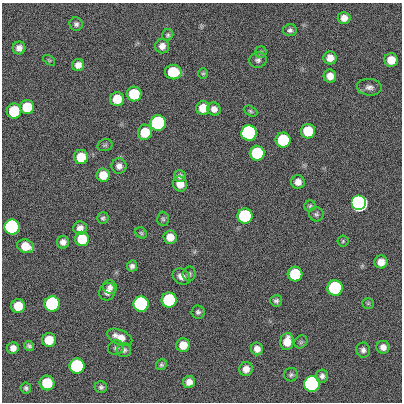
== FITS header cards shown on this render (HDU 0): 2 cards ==
NAXIS1  =                  400
NAXIS2  =                  400

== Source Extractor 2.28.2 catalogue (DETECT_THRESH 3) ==
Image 400 x 400 px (HDU 0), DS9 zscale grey, 1 PNG px = 1 image px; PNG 404 x 404 px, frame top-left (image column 1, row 400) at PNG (2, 3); each listed source drawn as its Kron ellipse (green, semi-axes under 4 px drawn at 4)
Background 1.03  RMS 34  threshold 101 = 3 sigma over >= 5 px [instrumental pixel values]
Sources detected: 87; all 87 listed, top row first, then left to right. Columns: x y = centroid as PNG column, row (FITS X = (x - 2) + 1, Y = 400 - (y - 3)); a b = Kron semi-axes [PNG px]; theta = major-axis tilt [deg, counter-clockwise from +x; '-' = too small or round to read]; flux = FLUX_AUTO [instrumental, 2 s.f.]
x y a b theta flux
344 18 6 6 - 1.6e+04
76 24 7 6 - 6.3e+03
290 30 7 6 - 6.3e+03
168 35 6 5 - 4.3e+03
162 46 7 7 - 1.4e+04
19 48 6 6 - 1.2e+04
261 52 6 5 - 3.9e+03
330 58 6 6 - 1.9e+04
49 60 7 3 -37 2.7e+03
258 60 9 7 17 7.3e+03
391 60 7 6 - 3.2e+04
78 65 6 6 - 1.3e+04
173 72 8 7 - 1.2e+05
203 73 5 5 - 3.3e+03
330 76 6 6 - 1.9e+04
369 87 12 8 -4 1.1e+04
134 94 7 7 - 1.2e+05
117 99 7 7 - 4.7e+04
27 107 7 7 - 7.2e+04
203 108 7 6 - 3.9e+04
214 109 7 6 - 1.3e+04
14 111 7 7 - 1.2e+05
250 111 7 4 -28 3.6e+03
158 123 7 7 - 1.0e+06
308 131 7 7 - 9.1e+04
145 132 7 7 - 4.9e+04
249 133 7 7 - 3.5e+06
283 140 7 7 - 2.1e+05
105 145 8 5 13 4.3e+03
257 153 7 7 - 1.8e+05
81 157 7 7 - 5.7e+04
119 166 7 7 - 1.1e+04
103 175 7 6 - 3.4e+04
180 176 6 5 - 7.4e+03
298 182 7 7 - 1.5e+04
180 184 7 7 - 2.3e+04
359 203 7 7 - 1.1e+07
310 206 5 5 - 3.9e+03
316 214 7 7 - 5.5e+03
245 216 7 7 - 5.4e+05
103 218 5 5 - 4.4e+03
163 219 7 6 - 4.4e+03
12 227 7 7 - 2.9e+06
80 228 7 6 - 1.3e+04
141 233 6 5 - 3.6e+03
170 237 6 6 - 2.6e+04
82 239 7 7 - 7.7e+04
343 241 5 5 - 3.0e+03
63 242 6 6 - 1.2e+04
26 246 8 6 -18 3.6e+04
381 262 6 6 - 2.0e+04
132 266 5 5 - 6.9e+03
189 274 7 6 - 5.1e+03
295 274 7 7 - 1.4e+05
181 277 9 7 -34 1.4e+04
110 287 7 6 - 8.4e+03
335 288 7 7 - 5.7e+05
107 292 9 8 - 1.2e+04
169 300 7 7 - 3.1e+05
276 301 6 5 - 5.8e+03
368 303 6 5 - 3.3e+03
52 304 8 7 - 6.1e+05
141 304 7 7 - 2.1e+06
18 306 7 7 - 5.0e+04
198 312 7 6 - 5.5e+03
120 337 13 7 -25 2.5e+04
49 340 7 7 - 4.8e+04
287 341 8 6 82 3.2e+04
301 342 7 5 46 3.9e+03
183 345 7 6 - 2.9e+04
29 346 5 4 - 5.3e+03
383 347 6 6 - 1.1e+04
13 348 6 5 - 1.3e+04
116 348 8 7 - 6.1e+03
257 349 6 6 - 1.3e+04
124 350 7 7 - 6.2e+03
363 350 7 7 - 7.6e+03
161 365 6 5 - 4.2e+03
77 366 7 7 - 5.2e+05
246 369 7 6 - 1.7e+04
291 375 7 6 - 4.9e+03
322 376 6 6 - 7.7e+03
189 382 6 6 - 1.5e+04
47 383 7 7 - 9.9e+04
312 384 7 7 - 5.5e+06
101 387 6 6 - 5.5e+03
26 388 5 5 - 5.3e+03